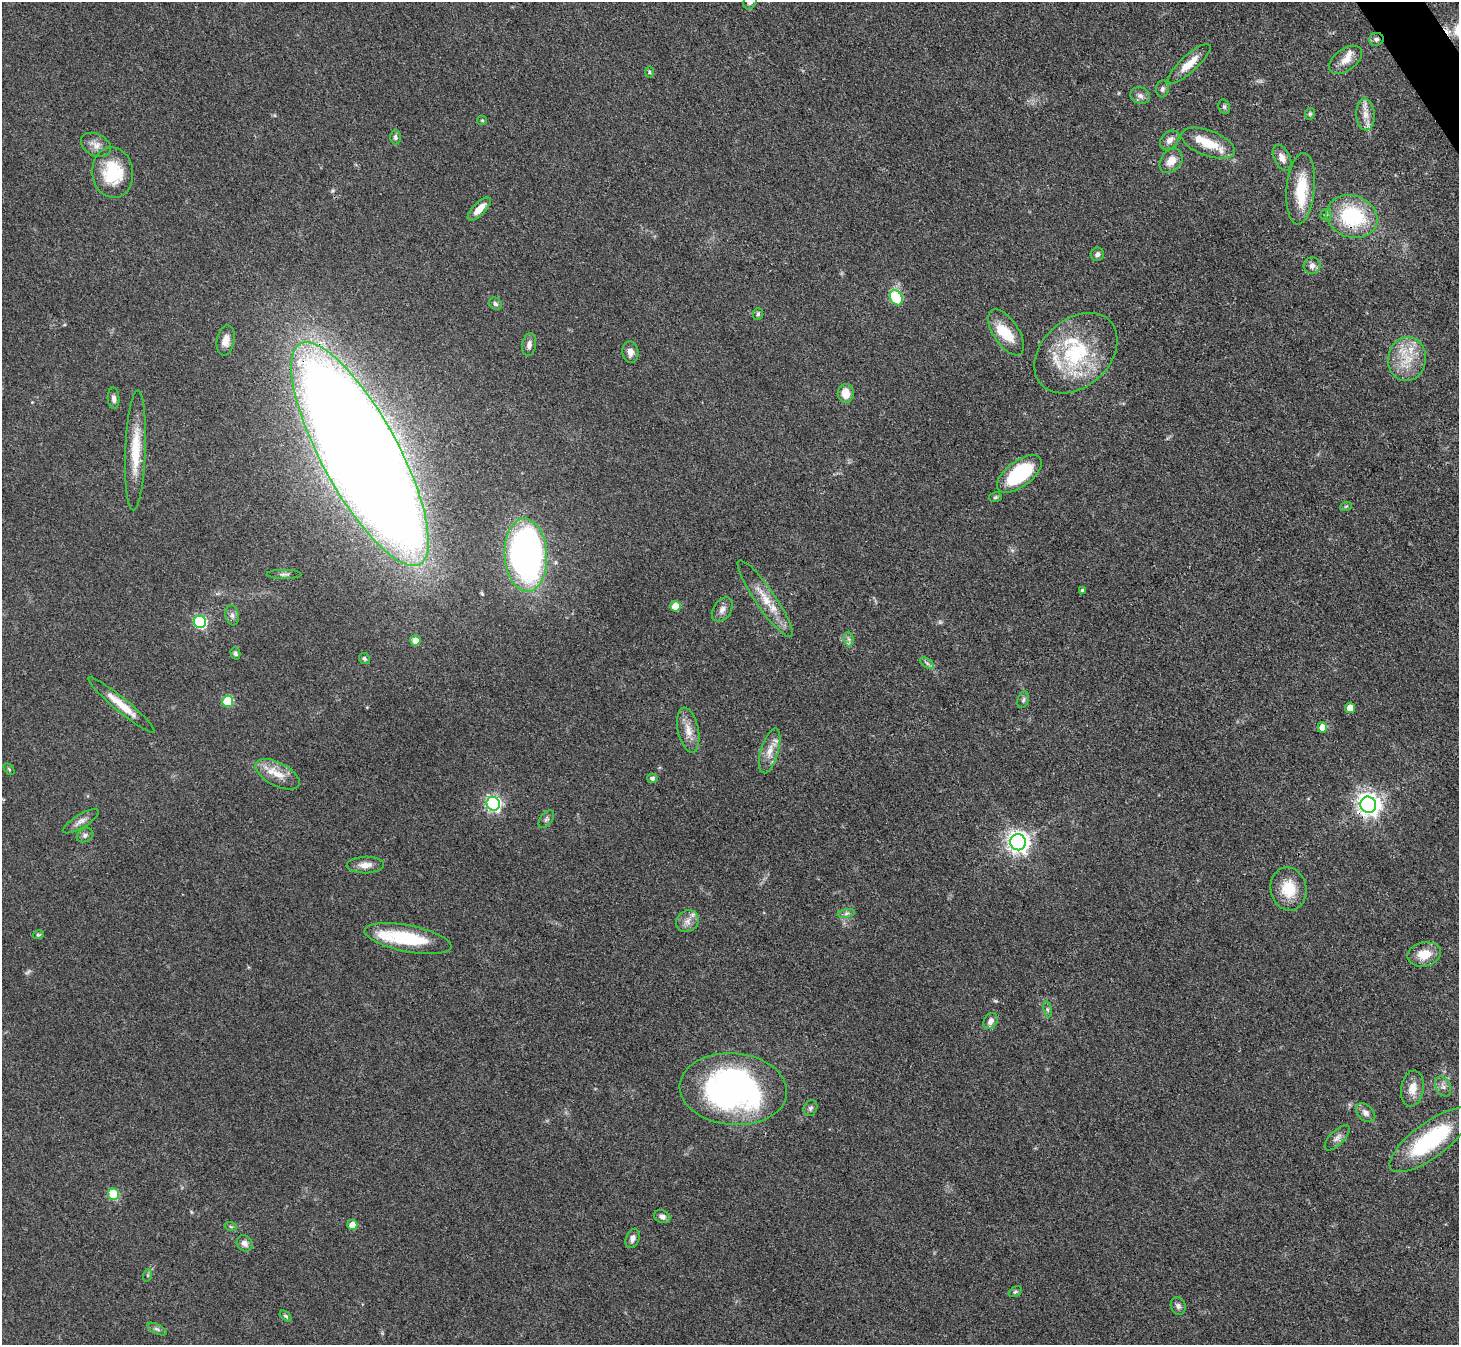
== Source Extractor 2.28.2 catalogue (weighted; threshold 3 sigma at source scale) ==
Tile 10 of 4 x 4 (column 2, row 3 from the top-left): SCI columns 1459-2915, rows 1639-2981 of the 5832 x 5824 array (HDU 1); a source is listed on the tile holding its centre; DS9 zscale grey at full resolution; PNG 1461 x 1347 px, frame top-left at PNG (2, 2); each listed source drawn as its Kron ellipse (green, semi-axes under 4 px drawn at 4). Shown black and unused: <1% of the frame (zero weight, under 3 of 4 exposures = <1% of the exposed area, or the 3 px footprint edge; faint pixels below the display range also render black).
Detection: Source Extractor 2.28.2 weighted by HDU 2 'WHT'; one run over the whole footprint, this tile lists its part. Background 0.0504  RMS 0.005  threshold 0.0223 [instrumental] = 3 sigma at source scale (4.5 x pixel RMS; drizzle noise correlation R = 1.50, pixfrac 1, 0.05/0.05 arcsec/px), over >= 5 px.
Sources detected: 107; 2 too faint to see at this stretch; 1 inside a brighter object's white glare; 1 cosmic-ray / hot-pixel residue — neither listed nor drawn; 7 inside a brighter listed object's ellipse — not listed separately; the other 96 listed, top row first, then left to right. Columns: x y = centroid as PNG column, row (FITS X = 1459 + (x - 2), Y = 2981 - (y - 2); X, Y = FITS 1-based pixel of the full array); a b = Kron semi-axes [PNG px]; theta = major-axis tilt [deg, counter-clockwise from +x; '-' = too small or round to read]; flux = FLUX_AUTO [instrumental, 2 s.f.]
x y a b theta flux
750 2 8 6 60 1.7
1376 39 7 6 - 1.6
1345 60 19 11 36 5.6
1189 64 28 8 42 8.6
649 72 6 3 -89 0.68
1162 89 8 6 81 1.5
1140 96 10 8 -18 2.3
1224 107 7 5 -69 1
1310 114 6 4 67 0.77
1365 114 16 9 -87 5
482 120 5 4 - 0.53
395 137 7 5 -90 1.2
1170 140 11 8 44 3.3
1208 143 28 12 -20 13
96 145 16 11 -28 4.1
1282 158 14 8 -65 3.7
1171 161 13 10 51 5.6
113 173 25 20 -83 26
1301 189 36 14 85 20
479 209 15 6 46 6.1
1326 215 5 5 - 0.9
1352 216 26 21 -18 40
1097 254 7 6 - 1.5
1312 266 8 8 - 2.5
896 298 8 6 -62 27
495 304 7 5 -44 1.2
758 314 6 5 - 0.93
1006 332 26 12 -57 14
226 341 15 8 78 3.8
529 345 11 7 80 2.4
630 352 11 8 -80 3.1
1076 353 47 33 42 46
1407 359 22 19 81 14
846 393 9 8 - 7
114 398 11 6 -86 2
136 450 60 10 88 18
360 454 125 38 -61 2000
1019 474 26 13 37 43
996 497 6 5 - 0.86
1346 506 6 3 19 0.65
526 555 37 21 -87 210
284 574 17 4 -1 1.7
1083 591 4 3 - 1.3
765 599 46 10 -55 12
675 606 5 5 - 10
722 609 13 9 55 3
232 615 10 6 -80 1.8
200 622 6 6 - 69
849 639 7 5 -88 1.3
415 641 5 5 - 4.7
235 653 6 5 - 1.1
365 659 6 5 - 0.92
927 663 8 4 -37 1.1
1023 700 8 5 72 1.1
228 701 5 5 - 27
122 705 42 7 -40 11
1350 708 5 5 - 6.3
1322 727 5 5 - 5.4
688 730 23 10 -78 6.4
770 751 23 8 74 6.3
9 769 6 4 -46 0.57
278 774 24 11 -27 8.6
652 778 5 4 - 1.6
493 804 7 6 - 130
1368 805 8 7 - 360
546 819 10 6 53 1.4
81 821 20 6 31 3.1
85 835 9 6 29 1.5
1018 842 8 7 - 320
365 865 18 8 2 4.1
1288 889 22 18 -79 14
846 913 9 4 9 1.3
687 921 12 10 39 3.8
38 935 6 4 18 0.65
408 939 44 13 -11 29
1424 954 17 12 12 8.8
1048 1009 8 4 -81 0.92
991 1021 8 6 57 2.6
1443 1087 10 7 -62 2.2
1412 1088 18 11 81 6.2
733 1089 54 36 -5 170
810 1108 8 6 65 1.3
1365 1113 11 7 -42 2.5
1337 1138 16 7 45 2.8
1430 1140 49 17 36 48
113 1194 5 5 - 27
662 1217 8 6 -23 2.3
352 1225 5 5 - 6.4
231 1227 6 4 -19 0.74
633 1238 10 6 69 2.3
244 1243 8 7 - 2.8
148 1275 6 4 72 0.66
1015 1292 7 4 30 0.82
1178 1306 9 7 -72 1.6
286 1316 7 4 -37 0.83
157 1329 11 4 -26 1.3
Overlapping masked pixels (flux is a lower limit): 4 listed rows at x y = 1376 39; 1352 216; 360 454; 1368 805
Isophote crosses this tile's border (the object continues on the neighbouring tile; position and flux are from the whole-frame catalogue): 1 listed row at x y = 750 2